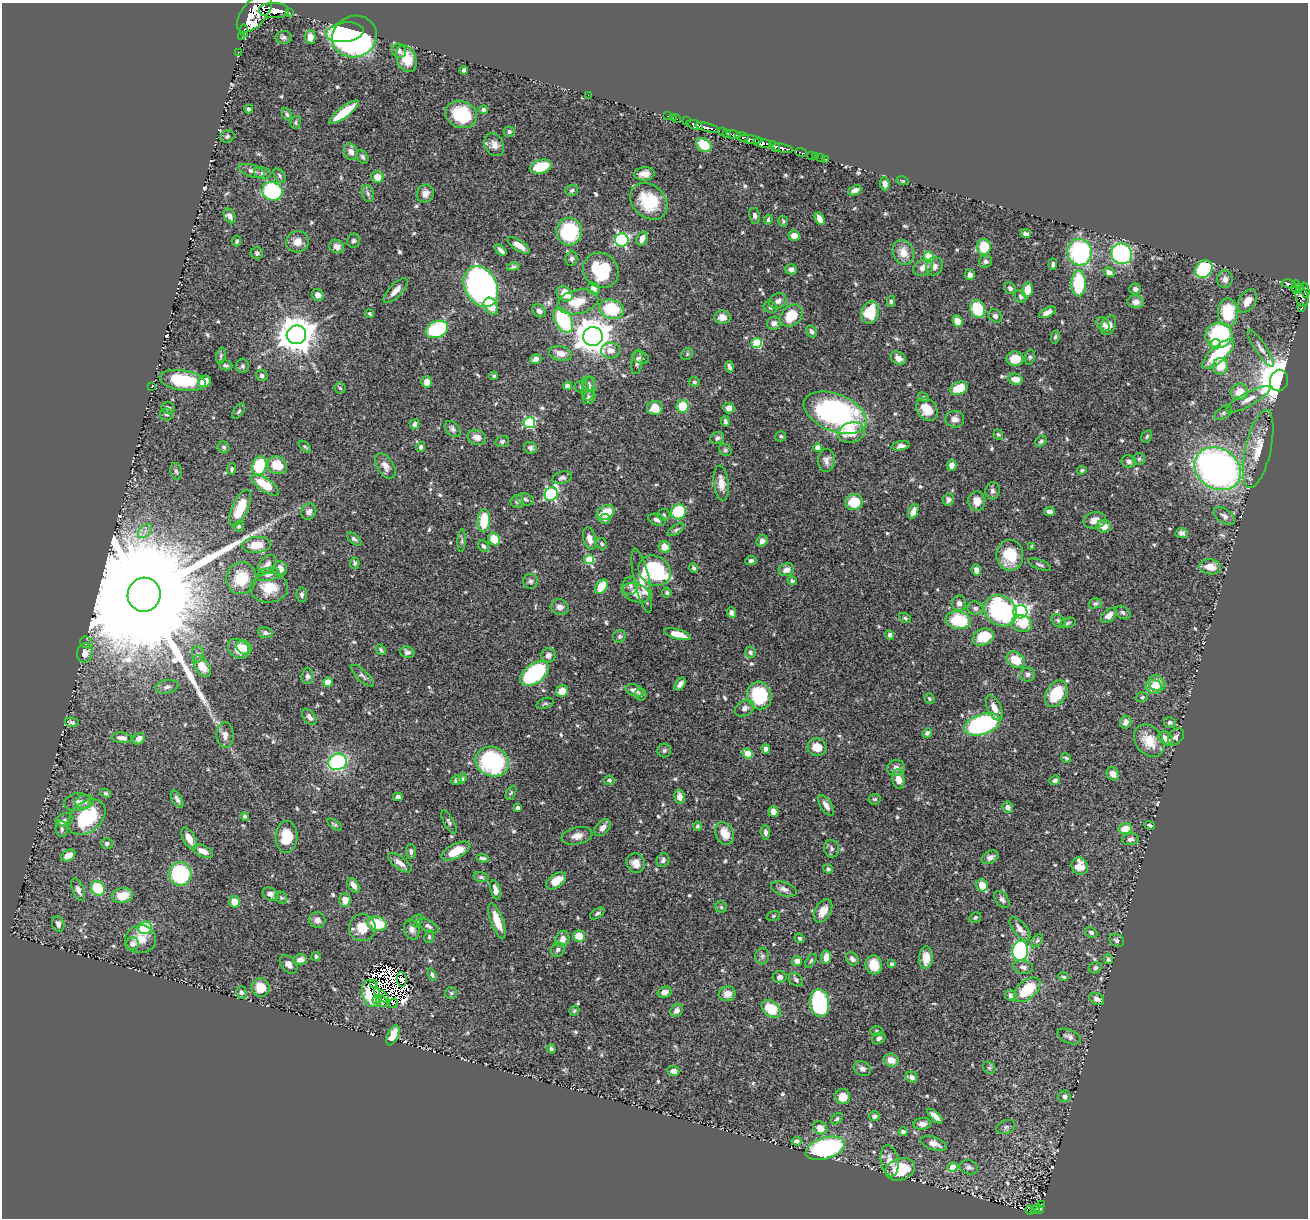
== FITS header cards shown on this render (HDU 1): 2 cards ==
NAXIS1  =                 1306
NAXIS2  =                 1216

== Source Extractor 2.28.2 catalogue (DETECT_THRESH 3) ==
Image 1306 x 1216 px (HDU 1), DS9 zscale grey, 1 PNG px = 1 image px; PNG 1310 x 1220 px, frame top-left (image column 1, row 1216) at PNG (2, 3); each listed source drawn as its Kron ellipse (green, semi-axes under 4 px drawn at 4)
Background 0.449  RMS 0.015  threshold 0.0438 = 3 sigma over >= 5 px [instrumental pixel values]
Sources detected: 664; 14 with non-positive FLUX_AUTO (blend fragments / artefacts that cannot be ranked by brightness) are neither listed nor drawn; of the other 650, the 500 brightest by FLUX_AUTO listed and drawn (150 fainter detections omitted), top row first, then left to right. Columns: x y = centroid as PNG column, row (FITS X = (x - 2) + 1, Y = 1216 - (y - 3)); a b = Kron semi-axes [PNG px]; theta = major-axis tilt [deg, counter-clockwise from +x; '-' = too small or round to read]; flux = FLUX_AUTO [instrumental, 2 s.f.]
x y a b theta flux
274 10 15 7 -2 1000
254 13 23 12 50 2100
289 13 3 3 - 30
244 30 6 3 -84 41
345 32 19 9 7 110
242 37 2 2 - 3.7
284 37 8 6 -1 3
310 37 7 5 89 9.8
354 37 22 20 20 300
399 51 7 7 - 3.9
238 53 3 2 - 8.1
406 59 14 9 -67 20
464 70 4 4 - 3
588 95 2 2 - 23
249 109 4 3 - 2.4
484 110 4 4 - 2.3
344 112 18 5 38 33
287 114 6 4 -63 2
461 114 16 13 -23 50
668 116 3 2 - 3.3
673 118 2 2 - 10
677 119 2 2 - 2.7
686 121 2 2 - 4.7
296 122 6 5 - 1.7
695 125 8 4 -16 270
707 128 12 4 -14 240
722 131 3 3 - 46
509 132 5 5 - 2.4
726 133 4 3 - 28
734 135 7 3 -14 110
227 136 7 6 - 2.3
742 137 7 3 -15 92
750 139 12 4 -8 120
762 143 10 4 -8 460
494 145 12 9 -62 6.7
704 145 8 6 -31 23
775 146 6 4 -42 110
782 148 10 3 -11 370
351 152 8 7 - 5.7
801 153 6 3 -19 16
811 156 3 3 - 16
363 157 7 5 -59 2.4
816 157 2 2 - 2.6
821 158 2 2 - 2.2
826 159 3 2 - 2.9
541 167 11 6 15 36
252 171 13 6 -17 4.3
262 173 8 6 -15 2.6
644 174 10 6 5 8
279 176 8 5 -57 2.1
377 177 6 6 - 10
903 181 6 4 -15 1.6
885 184 7 4 -85 5.3
572 190 6 5 - 2.2
855 190 7 4 25 4.3
272 191 10 9 - 120
368 194 8 6 -73 2.7
425 194 9 8 - 6.5
649 201 20 16 -42 48
230 216 8 5 -61 4.9
755 216 8 5 -80 3.3
820 219 7 4 -60 8.9
768 220 5 4 - 2.2
783 221 5 5 - 1.6
569 231 14 12 82 73
1026 234 5 3 - 2.9
794 236 5 5 - 8.1
642 239 7 5 67 7.6
622 240 7 6 - 150
237 241 5 4 - 2
353 241 7 6 - 2.5
297 242 11 10 - 9.1
519 245 13 5 -33 11
337 247 7 6 - 5.5
984 247 8 7 - 30
501 250 7 3 -45 4.2
903 252 13 10 -67 13
1080 252 13 12 - 120
257 253 6 6 - 2.3
1121 254 11 10 - 150
929 257 6 5 - 31
571 259 7 6 - 2.2
986 261 6 6 - 3
1053 264 5 3 - 2.3
934 266 9 8 - 4.7
513 267 6 4 12 2.2
923 268 10 7 23 6.8
791 269 5 5 - 3.8
1204 269 9 8 - 87
601 270 19 16 -43 49
1109 272 6 4 -33 4.3
970 275 5 5 - 4.2
1225 279 8 7 - 5.1
1079 283 13 7 89 57
1289 284 7 3 -8 100
481 286 21 16 -62 410
1296 287 7 3 -89 98
1010 288 6 5 - 3.2
1300 288 3 2 - 8.3
594 289 6 5 - 5.9
1135 289 6 5 - 3.4
396 290 16 6 47 7.5
1027 290 8 5 79 13
1305 290 7 4 -79 210
565 294 9 7 -38 19
318 295 6 5 - 6
1020 297 7 5 -55 2.2
1302 297 10 6 -74 130
778 301 9 7 30 4.5
891 301 5 4 - 1.9
1247 301 13 8 57 9.1
578 302 21 12 12 23
1136 302 8 6 -7 4.6
491 306 9 6 -60 14
770 307 7 5 -20 3.3
1302 308 3 3 - 11
611 309 13 9 -16 59
978 309 9 7 -64 42
539 311 7 5 -37 4
1048 312 9 4 26 6.6
1228 312 14 10 90 41
870 313 11 8 73 34
370 314 4 4 - 1.7
791 316 12 9 44 27
995 316 7 6 - 3.3
722 317 8 6 -7 6.4
563 320 13 8 -62 78
957 321 6 5 - 9.8
774 323 7 6 - 4.3
1103 324 8 5 -54 6.8
1109 325 10 6 62 6.6
437 329 12 8 23 76
812 331 7 5 -58 2.9
296 335 10 9 - 2500
1219 335 13 12 - 99
593 337 10 9 - 2200
1055 337 6 4 79 1.7
757 343 5 5 - 67
1216 344 5 5 - 25
1261 348 22 5 -56 6.1
610 350 9 8 - 7.8
560 353 11 7 -13 8.6
687 354 6 5 - 1.8
1218 354 20 8 42 55
221 356 8 4 79 1.9
1030 357 7 5 80 1.9
641 358 8 6 -19 2.3
898 358 8 6 -31 5.6
536 359 6 4 18 4.7
1015 359 8 7 - 19
637 362 12 5 80 4.5
226 365 7 5 -13 2.3
243 366 7 6 - 2.4
1220 366 8 7 - 18
729 367 6 3 -71 2.8
262 375 6 5 - 2.8
494 376 4 3 - 1.7
1015 379 7 5 -13 10
183 380 23 10 -9 47
1279 380 11 9 80 2300
204 381 6 5 - 12
427 382 5 5 - 8.6
694 382 5 4 - 1.7
589 384 7 6 - 2.7
568 386 4 4 - 5.1
151 387 3 2 - 2.8
581 387 7 6 - 3
340 388 5 5 - 1.7
959 388 9 6 19 24
589 389 12 6 78 5.3
1240 392 8 8 - 16
923 397 5 4 - 1.7
589 398 7 5 51 3.9
1248 399 25 7 29 9
682 406 6 6 - 27
168 408 6 6 - 2.8
655 408 8 7 - 12
729 408 5 5 - 7
927 409 12 9 -51 17
239 411 9 5 55 2.1
835 413 33 18 -22 240
1223 413 10 6 34 2.5
166 415 6 6 - 2
955 419 9 8 - 5.2
725 421 5 3 - 2.4
529 423 6 5 - 110
415 424 5 4 - 4.3
453 429 9 6 -45 3.6
851 433 13 10 16 16
998 435 5 4 - 1.6
781 436 5 5 - 1.7
1147 436 6 5 - 1.7
477 437 9 7 -17 8
717 438 7 5 28 2.6
502 441 7 5 16 2.2
1041 441 6 4 40 2.1
901 446 9 4 9 3.6
224 447 6 5 - 2.4
305 447 7 4 -42 1.8
421 447 5 4 - 2.7
530 448 6 6 - 2.6
818 448 4 4 - 13
1258 449 40 13 77 27
725 450 6 5 - 1.9
1139 459 6 6 - 2.1
826 460 11 8 86 5.8
1129 461 7 6 - 4.4
277 465 10 8 -29 26
952 465 5 5 - 5.4
259 466 10 7 74 58
385 466 14 8 -58 7
232 469 5 4 - 2
1218 469 24 20 -33 470
1082 470 4 4 - 2
176 471 8 5 -79 2.3
562 478 10 6 17 2.9
721 483 17 7 -83 10
265 485 16 6 -34 31
992 491 9 7 81 3.6
551 494 7 6 - 130
525 499 9 5 -19 2.6
948 500 6 5 - 4
517 501 7 6 - 4
977 501 10 8 -83 12
854 502 9 8 - 24
240 508 20 8 66 29
913 511 8 4 67 6.1
309 512 8 7 - 4.9
679 512 8 7 - 61
1050 512 5 4 - 3.6
605 513 9 6 31 24
664 515 6 6 - 2.3
1224 516 12 6 -32 4.8
605 519 5 5 - 2.1
484 520 11 6 87 36
657 520 9 5 -20 3.8
1095 520 11 8 12 8.2
239 526 5 5 - 1.7
1104 526 7 6 - 11
676 530 9 4 34 2.2
145 531 8 5 46 4.1
1182 533 6 5 - 3.1
354 539 8 4 -38 2.8
494 539 6 5 - 24
589 539 11 6 -76 6.7
462 541 11 4 86 2.1
762 541 6 5 - 4.3
602 544 6 5 - 2.1
256 545 14 8 6 18
484 546 6 5 - 2.8
665 547 6 5 - 11
1032 547 4 3 - 1.8
1010 555 15 13 90 35
589 560 5 4 - 43
751 561 5 4 - 2.9
355 563 5 4 - 2.1
267 564 10 7 48 7
1040 565 12 4 -21 2.5
1210 567 11 7 -8 11
694 568 5 4 - 2.2
280 569 7 7 - 8
786 570 8 6 19 7.3
976 570 5 4 - 4.7
655 571 17 14 -33 120
268 574 12 6 9 5.3
241 578 16 15 - 27
530 581 7 7 - 3
642 581 33 7 -77 15
792 581 5 4 - 2.1
630 586 9 7 81 3.4
601 587 8 5 56 20
269 588 19 14 4 21
636 593 14 9 -20 17
667 593 5 5 - 2
144 595 17 16 - 90000
302 595 7 5 85 2.6
959 603 8 7 - 5.5
1095 604 7 5 17 2
560 607 9 8 - 5.8
975 608 8 6 -18 3.5
1001 611 17 14 -36 130
1020 612 7 6 - 310
1123 612 8 6 -33 3
732 613 5 4 - 4.4
1109 615 9 6 39 6.5
905 618 6 4 -29 2.1
958 620 12 8 -9 51
1058 621 8 5 -41 2.8
1068 623 8 4 19 1.9
1022 624 10 8 -13 20
265 633 7 5 -7 2.9
677 634 14 5 -15 12
890 635 5 4 - 3.3
620 636 6 6 - 2
983 637 11 8 23 26
86 642 6 5 - 2.8
244 647 8 6 -36 6.8
239 649 11 9 -38 14
381 650 6 3 -52 1.7
407 652 7 5 -19 3.5
750 652 5 5 - 2.8
85 653 9 8 - 8.5
198 654 8 6 -89 2.8
548 655 7 7 - 5.1
1016 660 10 7 -35 20
202 666 12 7 -58 16
535 674 16 9 36 130
1028 674 7 7 - 3.5
307 676 8 6 86 3.1
362 676 15 5 -43 3
328 682 5 5 - 8.9
1157 683 9 7 -33 12
680 684 7 4 54 4.4
167 687 11 6 11 4.4
1154 687 8 7 - 12
635 690 9 5 -21 6.7
562 691 6 5 - 15
1056 694 14 10 57 40
640 695 6 5 - 1.8
759 695 14 12 -73 66
1142 697 6 5 - 1.6
929 698 5 4 - 1.8
545 703 9 5 20 1.9
745 708 10 7 32 5
994 708 13 7 -65 10
309 717 9 6 -52 4.3
72 722 7 4 -11 2.3
1126 722 6 5 - 4.1
1170 722 6 5 - 2.5
982 724 19 10 18 170
927 733 5 4 - 2.6
225 735 12 8 -87 7
1176 737 10 7 52 3.6
122 738 10 5 -6 4.8
1166 738 8 5 -41 8.9
139 739 6 5 - 4.8
1149 741 18 13 -52 21
817 747 9 8 - 14
766 749 4 4 - 4.5
664 750 7 6 - 2.1
748 753 5 4 - 27
1066 758 5 4 - 1.7
338 762 9 8 - 110
492 762 17 14 -23 110
896 768 9 8 - 6
1113 774 7 5 -50 7.5
462 779 5 4 - 1.6
898 779 10 6 -78 10
456 780 5 4 - 3.3
609 780 5 4 - 2.7
1055 780 5 4 - 3.2
105 793 5 4 - 1.6
511 793 7 4 63 1.6
398 797 4 4 - 5.5
679 797 7 5 -80 7.3
177 799 9 5 -61 3.6
875 799 6 5 - 2
77 802 13 9 7 7.6
85 802 9 6 8 3.8
826 805 12 5 -58 5.5
1008 807 6 5 - 4.9
518 808 4 4 - 4.2
773 811 5 5 - 6.5
245 816 4 4 - 2
86 817 21 14 40 67
64 820 9 6 17 3.6
449 822 13 5 -61 2.7
334 825 8 4 -35 1.6
1150 825 6 3 -21 1.9
697 826 5 4 - 1.8
602 828 9 6 47 5
62 829 8 6 -82 3.2
1125 829 7 5 14 15
765 832 7 4 -83 3.1
725 833 12 8 -64 14
577 836 15 8 11 7.7
286 837 16 11 87 29
189 839 12 6 -63 11
1130 839 8 5 6 3
107 843 6 5 - 2.4
832 849 8 7 - 3
203 851 11 5 -25 8.7
411 851 7 5 -90 2.8
456 851 15 7 26 20
68 855 7 5 30 11
990 857 9 6 28 4.6
482 858 6 4 -8 2.6
663 860 7 6 - 2.8
400 863 14 6 -37 6.8
636 863 10 9 - 8.1
1080 866 9 8 - 16
828 869 5 4 - 2.3
180 874 11 11 - 87
481 877 7 4 -15 2.1
556 881 11 6 36 15
353 885 8 5 -54 6.2
982 885 6 5 - 16
98 888 7 6 - 42
784 889 13 6 -18 5.3
78 890 12 5 -67 5.5
495 890 10 4 -75 5.6
271 894 8 6 -29 4.9
122 896 10 7 10 20
281 898 6 5 - 1.9
1002 899 9 6 -51 3
345 900 7 6 - 8.6
234 902 6 5 - 12
721 907 6 5 - 1.7
823 911 12 8 60 12
597 913 8 4 32 2.3
773 916 6 5 - 1.6
975 917 6 4 33 1.9
317 920 8 8 - 5.5
417 921 7 5 39 2.7
497 921 19 6 -70 15
58 924 8 6 -76 4.4
377 924 10 7 -13 39
428 926 12 5 -28 3.5
145 928 7 6 - 64
362 928 13 13 - 19
412 929 10 7 -76 5
1020 929 14 6 -50 7.3
1091 932 6 5 - 2.3
579 936 6 5 - 17
429 937 6 4 79 1.8
800 938 5 4 - 2.1
141 939 15 14 - 15
562 939 8 6 67 7.9
1037 940 7 4 53 1.6
1117 940 7 6 - 2.9
132 944 7 6 - 6.1
558 950 7 6 - 3.2
1020 951 10 8 86 170
316 956 4 4 - 2
762 956 8 7 - 3
826 957 7 5 85 9.8
926 958 11 6 90 12
852 959 7 5 -45 3.7
1108 959 5 4 - 2.3
300 960 7 5 13 5.3
797 961 5 5 - 6.1
811 961 8 4 53 1.6
289 964 10 7 -49 5.8
891 964 4 4 - 1.8
874 965 9 8 - 17
1023 967 10 6 -8 4.1
1095 968 6 5 - 2.6
432 975 6 4 -69 2.1
780 977 7 6 - 4.1
1063 977 5 4 - 1.8
402 979 7 5 -87 4
796 980 8 6 -38 2.7
374 984 4 3 - 2.4
260 987 9 9 - 19
1027 990 15 9 40 38
664 992 7 5 14 6.2
241 993 6 5 - 2.8
451 993 6 6 - 1.8
371 994 14 8 -75 25
727 994 8 7 - 8.9
1011 995 6 5 - 4.3
382 996 10 3 -43 3.6
1097 999 8 5 -26 4.9
377 1000 5 2 - 5.9
382 1001 6 5 - 7.1
393 1003 5 4 - 3.7
820 1003 14 9 -83 100
771 1009 11 7 -39 29
574 1011 5 4 - 1.9
677 1011 7 6 - 4.4
877 1031 6 5 - 1.7
393 1035 11 5 65 18
1069 1036 12 6 -24 3.9
879 1038 7 5 36 3
551 1049 5 4 - 2.3
891 1060 8 6 -15 9.5
989 1068 7 5 -42 1.8
862 1069 9 7 -29 3.8
673 1071 6 5 - 4.6
912 1077 6 5 - 3.2
1064 1096 6 6 - 3
843 1097 7 7 - 13
875 1116 5 5 - 2.7
935 1116 10 4 -43 6.2
837 1119 7 4 40 1.9
922 1124 9 5 6 5.3
1006 1127 10 6 24 3.6
820 1128 7 6 - 11
903 1132 4 4 - 3
796 1141 5 4 - 3
934 1143 14 6 -18 7.6
825 1148 20 10 17 190
890 1161 16 8 -79 11
952 1167 5 4 - 23
969 1167 9 7 -12 3.3
900 1169 15 11 18 38
1041 1204 2 2 - 3.1
1030 1210 4 4 - 27
1035 1210 5 3 - 50
1039 1210 4 3 - 39
At the frame edge (FLAGS 8, measured only in part): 1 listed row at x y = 1305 290
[150 fainter detections neither listed nor drawn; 14 non-positive-flux detections neither listed nor drawn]